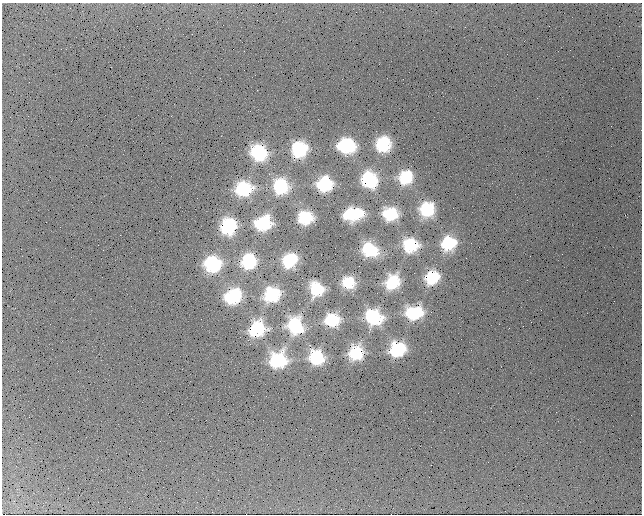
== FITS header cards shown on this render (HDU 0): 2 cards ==
NAXIS1  =                  640
NAXIS2  =                  512

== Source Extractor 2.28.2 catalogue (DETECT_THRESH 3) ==
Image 640 x 512 px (HDU 0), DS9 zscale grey, 1 PNG px = 1 image px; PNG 644 x 516 px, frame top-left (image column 1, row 512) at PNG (2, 3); no overlay
Background 1430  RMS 200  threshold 587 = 3 sigma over >= 5 px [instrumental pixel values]
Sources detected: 48; all 48 listed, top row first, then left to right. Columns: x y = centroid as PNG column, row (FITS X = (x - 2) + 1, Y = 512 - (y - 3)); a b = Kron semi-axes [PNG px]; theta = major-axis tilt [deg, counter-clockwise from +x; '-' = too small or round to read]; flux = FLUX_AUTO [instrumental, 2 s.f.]
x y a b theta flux
223 25 2 2 - 1.1e+04
611 126 3 2 - 1.1e+04
383 144 12 11 - 9.6e+05
346 146 15 11 -11 1.2e+06
299 149 13 12 - 1.1e+06
259 153 15 12 -42 1.2e+06
406 177 12 11 - 8.4e+05
369 179 14 12 -54 1.2e+06
324 184 12 11 - 1.0e+06
281 186 14 13 - 1.0e+06
244 189 15 12 3 1.0e+06
427 210 12 12 - 9.4e+05
358 213 13 12 - 3.7e+05
349 214 12 11 - 5.2e+05
390 214 11 10 - 9.2e+05
305 218 11 10 - 7.5e+05
263 223 13 11 15 9.8e+05
228 226 13 11 70 1.0e+06
448 243 12 11 - 8.9e+05
410 245 11 11 - 8.4e+05
369 250 14 11 -30 7.7e+05
290 260 13 10 53 8.2e+05
249 261 12 11 - 9.5e+05
213 264 13 12 - 1.1e+06
432 278 12 10 56 8.0e+05
348 282 10 10 - 6.6e+05
392 282 12 10 50 8.2e+05
317 289 12 10 -59 7.6e+05
272 295 14 12 30 9.6e+05
233 296 14 11 35 1.1e+06
414 313 15 11 7 9.9e+05
374 317 15 13 -37 1.1e+06
332 320 12 11 - 8.5e+05
295 326 16 13 -59 1.2e+06
257 329 14 12 44 1.0e+06
52 349 2 2 - 7.0e+03
398 349 14 12 26 1.0e+06
356 353 13 12 - 8.7e+05
316 357 13 12 - 9.8e+05
278 360 15 14 - 1.2e+06
266 396 3 2 - 1.3e+04
556 412 2 2 - 7.2e+03
296 429 2 2 - 6.7e+03
101 470 3 2 - 1.2e+04
218 490 3 2 - 1.3e+04
212 512 2 2 - 9.1e+03
2 514 2 2 - 2.3e+04
5 514 2 2 - 1.1e+04
At the frame edge (FLAGS 8, measured only in part): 2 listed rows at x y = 2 514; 5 514